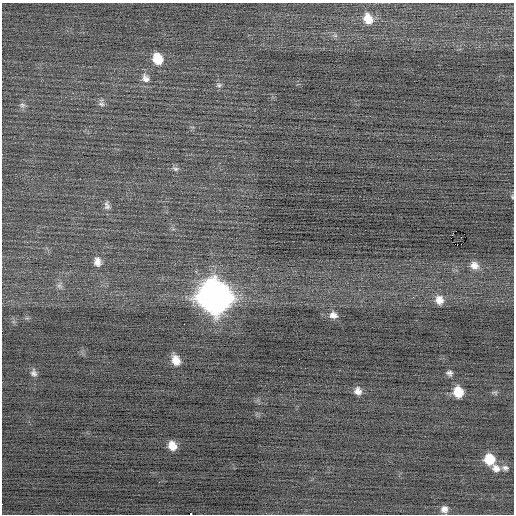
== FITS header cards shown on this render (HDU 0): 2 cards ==
NAXIS1  =                  512 / Axis length
NAXIS2  =                  512 / Axis length

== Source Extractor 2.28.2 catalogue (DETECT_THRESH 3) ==
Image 512 x 512 px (HDU 0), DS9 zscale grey, 1 PNG px = 1 image px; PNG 516 x 516 px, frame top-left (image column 1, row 512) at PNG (2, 3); no overlay
Background -0.0605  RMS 0.74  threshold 2.21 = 3 sigma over >= 5 px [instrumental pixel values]
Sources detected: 32; all 32 listed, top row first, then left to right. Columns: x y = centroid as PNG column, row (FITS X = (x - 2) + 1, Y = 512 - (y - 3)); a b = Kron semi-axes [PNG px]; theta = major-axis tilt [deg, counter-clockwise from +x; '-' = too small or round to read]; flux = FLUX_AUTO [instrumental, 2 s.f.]
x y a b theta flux
368 19 14 10 -63 740
335 35 7 4 -19 100
158 59 12 9 -68 1000
145 78 13 10 -54 350
219 85 8 6 -4 130
101 103 10 8 89 180
22 105 9 7 -16 150
175 169 9 6 -19 140
512 197 7 3 -82 53
107 205 13 8 -77 230
452 235 3 2 - 44
455 244 3 2 - 230
461 244 2 2 - 440
97 262 13 9 -81 370
474 265 11 10 - 400
59 286 9 7 -50 180
215 297 16 14 -57 72000
439 300 12 11 - 470
333 315 11 9 -13 330
184 324 2 2 - 23
176 360 12 9 -66 550
34 373 10 8 -75 190
449 373 7 6 - 150
358 391 9 8 - 300
458 392 10 8 -77 1100
495 392 9 4 -2 92
172 446 9 8 - 570
489 459 10 9 - 1300
496 468 11 10 - 330
505 468 9 7 -13 160
444 509 8 8 - 260
191 514 3 2 - 2700
At the frame edge (FLAGS 8, measured only in part): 2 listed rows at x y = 512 197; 191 514